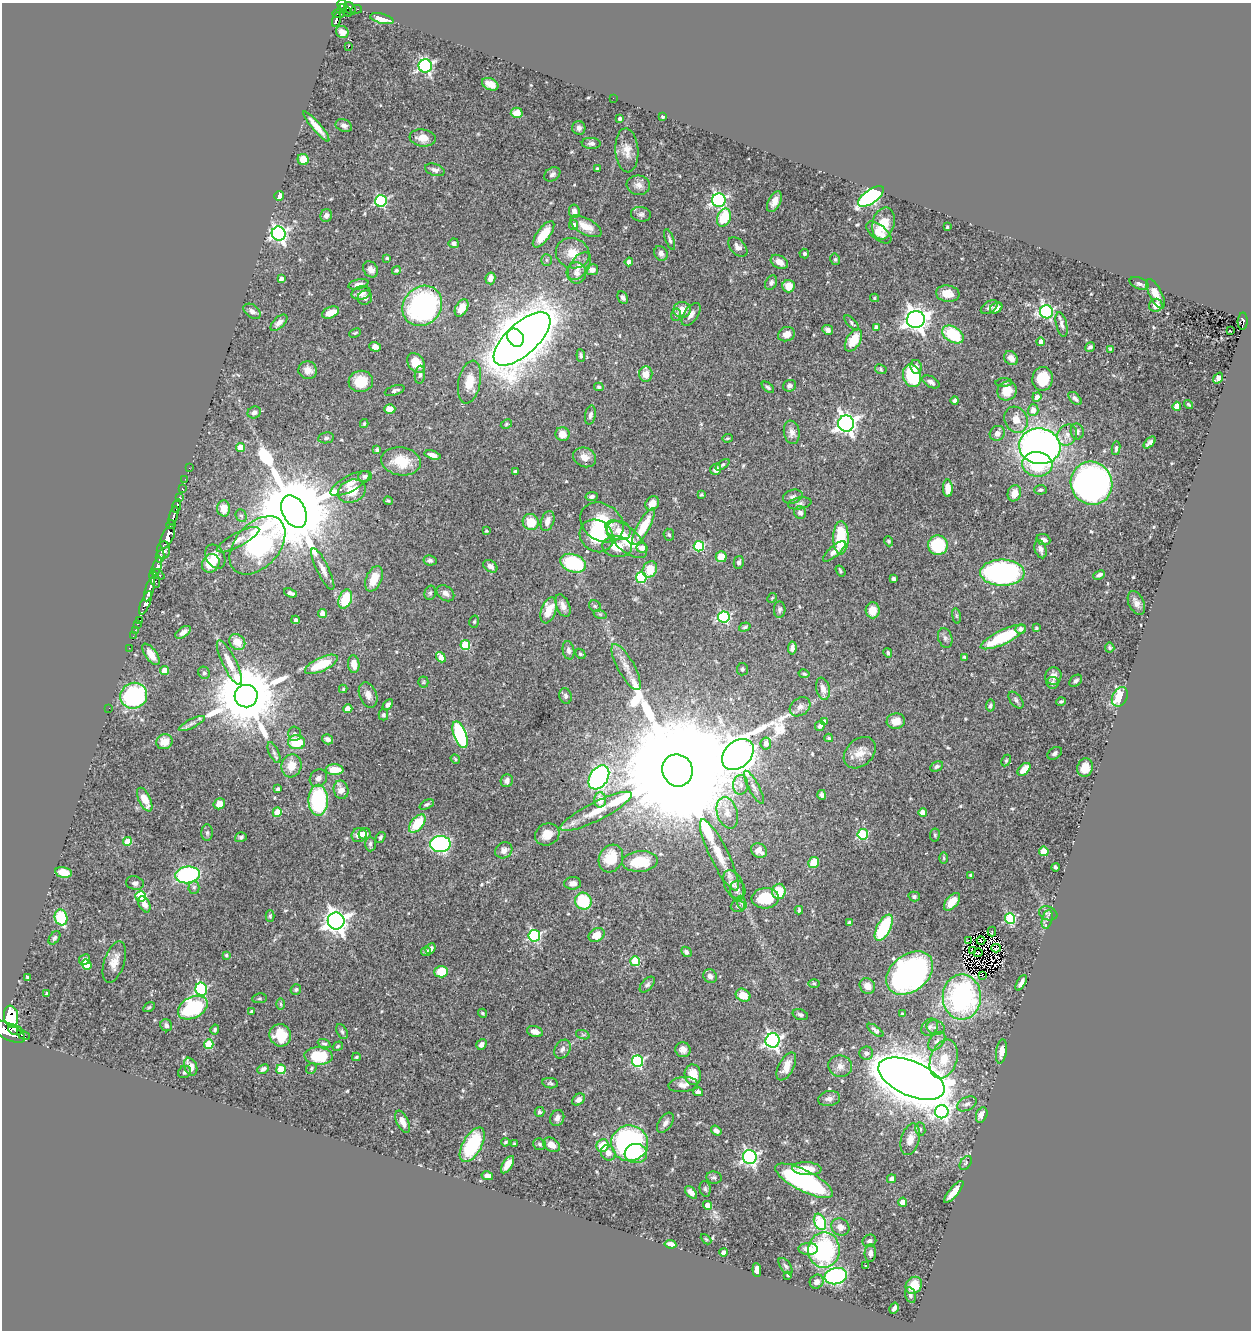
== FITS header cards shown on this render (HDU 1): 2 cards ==
NAXIS1  =                 1249
NAXIS2  =                 1328

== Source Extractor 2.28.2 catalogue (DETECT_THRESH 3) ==
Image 1249 x 1328 px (HDU 1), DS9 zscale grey, 1 PNG px = 1 image px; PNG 1253 x 1332 px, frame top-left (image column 1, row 1328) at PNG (2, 3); each listed source drawn as its Kron ellipse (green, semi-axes under 4 px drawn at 4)
Background 0.39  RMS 0.019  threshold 0.0574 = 3 sigma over >= 5 px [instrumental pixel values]
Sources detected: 550; of the 550, the 500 brightest by FLUX_AUTO listed and drawn (50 fainter detections omitted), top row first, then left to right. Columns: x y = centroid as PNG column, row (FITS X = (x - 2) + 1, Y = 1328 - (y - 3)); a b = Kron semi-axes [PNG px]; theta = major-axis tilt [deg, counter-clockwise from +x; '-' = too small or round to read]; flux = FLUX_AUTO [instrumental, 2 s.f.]
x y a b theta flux
342 5 5 4 - 180
350 8 7 5 -53 72
357 9 5 4 - 22
346 10 7 3 -48 98
338 14 6 4 0 90
336 19 7 3 77 77
382 19 12 4 -14 16
342 32 6 6 - 6.7
348 47 3 3 - 12
425 66 6 6 - 290
490 84 8 5 -24 13
613 98 2 2 - 6.6
517 113 6 5 - 13
663 117 4 3 - 1.5
620 119 3 3 - 2.2
316 126 19 4 -49 14
344 126 8 6 -23 4.4
579 128 7 6 - 3.8
423 138 13 8 -7 13
591 143 9 5 -2 3.9
627 150 22 11 -86 15
303 160 6 5 - 18
597 169 3 3 - 2.2
435 170 10 6 -18 5
552 174 8 6 34 4.1
638 185 12 9 -8 7.4
279 196 5 4 - 8.8
871 196 15 7 35 270
719 200 7 6 - 290
381 201 6 5 - 140
774 202 11 6 62 9.2
574 211 7 5 -82 6.8
641 214 10 7 -8 4.6
326 216 6 5 - 6.8
724 218 9 6 67 42
883 223 16 11 75 24
573 225 5 5 - 6
586 226 17 8 -28 15
947 227 3 3 - 2
879 232 15 7 -39 13
279 234 7 7 - 390
544 234 15 6 53 28
670 239 11 3 -70 2.7
454 243 5 4 - 4.1
738 247 11 7 -46 6.8
573 253 17 15 -18 23
661 253 8 6 -59 5.4
804 254 5 4 - 2.4
387 258 3 3 - 1.5
835 259 6 4 -79 2.2
546 260 6 5 - 2.3
629 262 4 4 - 6.3
779 262 9 6 -31 10
579 266 15 9 55 12
370 269 8 7 - 7.9
396 270 4 4 - 2.6
592 270 6 5 - 7.9
576 273 10 10 - 9.3
490 278 6 5 - 9.4
281 279 4 4 - 5.4
771 283 8 5 63 4
1139 283 10 5 -22 4.9
358 284 10 5 13 5.2
788 286 6 6 - 15
361 293 10 6 13 8.4
948 294 11 8 -7 14
1155 294 16 6 -64 13
365 298 7 7 - 4.9
623 298 7 5 -63 3.6
874 298 4 4 - 1.6
1156 305 7 6 - 7.8
422 306 21 18 48 240
989 307 9 5 32 4
461 308 9 6 62 16
996 308 7 5 32 8.1
682 310 9 8 - 13
252 311 9 6 -36 5.7
331 312 9 5 22 15
1046 312 6 6 - 230
691 314 13 7 55 8
676 315 6 4 73 2.3
916 320 9 8 - 1100
1243 321 8 5 87 72
279 323 10 5 42 7.6
852 323 9 4 -45 2.6
1062 324 12 5 -77 6.3
876 327 4 4 - 5.7
828 330 6 5 - 3.8
1230 331 3 2 - 1.7
355 333 6 3 24 1.5
786 334 9 7 21 8.7
953 335 12 7 -32 69
515 338 10 7 -57 1400
522 339 35 16 42 4400
853 340 12 7 59 30
1041 342 4 4 - 10
375 347 6 4 -20 7.2
1090 347 5 4 - 2.6
1110 349 4 4 - 1.5
581 356 6 4 -83 2.9
1011 358 7 6 - 8
416 363 11 8 -54 25
916 367 7 6 - 6.9
881 369 6 5 - 2
308 370 9 9 - 11
646 374 7 6 - 13
420 375 9 5 84 3.7
912 376 12 8 -72 98
1218 378 6 4 52 7.6
1042 379 12 10 80 40
361 381 12 10 7 33
469 382 22 11 78 23
931 382 9 5 -29 4.7
1004 383 8 3 3 1.8
789 386 7 5 20 3.8
599 387 5 4 - 1.8
768 387 7 4 -41 2.4
395 390 10 4 17 3.7
1007 391 10 9 - 21
1037 397 5 4 - 8.6
1075 398 8 5 -44 3.9
955 401 4 4 - 3.7
1188 404 5 3 - 1.7
1177 406 4 4 - 19
390 409 5 5 - 10
1033 410 6 5 - 11
254 412 7 6 - 5.3
590 415 9 5 77 4.2
1016 420 13 11 -63 15
846 423 8 8 - 680
364 424 4 3 - 1.6
506 424 6 4 28 1.8
792 432 12 8 -79 8.3
1077 432 8 6 -80 4.2
997 433 8 7 - 7.5
562 434 7 6 - 14
1067 435 11 9 58 9
326 438 8 5 9 2.8
728 438 5 4 - 1.7
1150 443 7 4 44 4.6
1040 446 21 18 -8 720
240 447 4 4 - 24
1116 448 7 3 82 2.9
377 450 4 3 - 2.2
433 455 8 4 -15 6.9
584 457 12 9 -24 10
401 461 20 14 -10 35
1037 464 15 12 -6 69
723 465 8 4 36 2.1
189 468 2 2 - 4.3
716 469 6 5 - 9.3
515 472 3 3 - 2.7
365 476 7 5 12 3.9
185 479 2 2 - 5.6
1091 483 22 20 -65 530
350 484 22 8 28 13
948 488 9 5 -89 12
182 489 3 3 - 17
1040 490 6 5 - 2.4
352 491 14 11 24 25
1014 493 8 6 70 14
701 495 3 3 - 1.7
592 497 6 4 10 3.3
793 497 10 6 19 4.5
179 498 4 3 - 93
388 501 4 4 - 1.5
652 503 8 6 48 11
800 503 12 5 10 4.1
177 506 7 3 70 87
224 508 8 6 -87 16
294 511 17 11 -62 24000
800 513 6 6 - 5.3
174 516 9 3 75 400
241 516 6 5 - 2.8
548 521 10 6 71 8.8
531 522 8 7 - 28
602 522 23 18 -34 55
171 525 5 4 - 250
644 526 20 6 61 36
619 530 12 9 -14 13
486 531 4 3 - 1.5
669 535 6 5 - 2.3
597 536 18 15 -38 59
168 537 12 6 66 900
841 538 17 7 89 61
626 539 25 11 -41 45
238 540 24 7 28 12
1043 540 7 5 -21 6.5
889 541 5 4 - 1.9
257 545 34 22 48 260
938 545 10 9 - 60
699 546 5 5 - 110
617 547 15 10 -8 26
642 548 5 4 - 11
1040 549 9 5 -72 6.2
163 550 9 6 85 300
834 551 14 5 41 8.3
160 556 6 3 80 190
215 557 13 9 -60 14
721 557 5 5 - 19
430 560 6 5 - 3.7
739 562 6 5 - 3.4
211 563 10 8 56 28
573 563 13 8 -19 92
157 566 9 4 74 220
490 566 7 5 -36 6.8
323 569 23 6 -64 9.8
650 569 8 7 - 24
840 571 6 3 -55 1.8
1002 573 22 13 -1 350
158 574 7 3 -30 140
1099 575 6 4 26 4
641 578 5 5 - 89
155 579 9 4 -70 140
374 579 13 8 66 19
893 579 4 4 - 3.6
149 589 12 3 74 470
290 593 7 3 -19 4.4
430 593 7 5 75 2.7
445 593 10 7 -37 6.3
772 598 5 4 - 1.4
345 599 10 6 70 44
146 603 12 4 68 610
1136 603 13 7 -64 8.2
563 606 12 6 -68 7.9
595 606 6 5 - 2.4
549 610 13 7 71 24
780 610 8 5 87 3.7
873 610 8 7 - 18
322 613 4 4 - 8.9
600 614 6 4 -18 1.7
956 616 8 4 -82 2.2
724 617 6 5 - 150
140 620 3 3 - 15
296 620 4 4 - 2.9
474 622 6 4 75 2
137 624 3 2 - 11
745 627 6 4 19 2
1036 628 4 4 - 2.2
1021 629 5 4 - 6.1
135 630 2 2 - 6.6
183 632 9 5 35 7.8
133 636 2 2 - 4.9
1003 637 24 7 25 72
945 638 10 7 -71 3.7
237 642 9 7 -43 16
465 645 5 5 - 61
129 648 2 2 - 4.1
792 648 6 4 83 5.2
1110 648 5 5 - 1.9
568 650 9 5 -79 4.9
888 653 5 4 - 2.4
151 654 12 5 -55 15
580 654 6 4 -44 2.1
441 657 6 4 -52 18
964 657 4 3 - 1.8
229 662 24 7 -64 18
321 664 18 7 25 52
354 664 9 5 -85 11
626 667 26 8 -61 16
742 669 6 5 - 2.3
164 670 4 4 - 20
204 673 6 5 - 3
804 674 5 4 - 2.1
1053 676 8 8 - 8.4
1076 681 7 5 39 3.1
423 682 5 5 - 1.6
1052 683 6 6 - 4.1
343 689 4 4 - 1.5
823 689 11 6 -78 9.2
368 695 13 8 -69 8.8
134 696 14 12 26 180
246 696 11 11 - 13000
565 696 8 6 -75 3.6
1120 697 10 7 63 41
1016 700 10 5 -50 3.6
1061 702 5 4 - 2.1
388 704 6 4 44 4.8
990 706 6 4 81 2.9
800 707 11 8 38 7.5
109 708 2 2 - 25
348 709 4 4 - 17
383 715 5 5 - 2.8
825 721 4 4 - 4.8
896 721 9 8 - 13
192 723 14 4 26 4.5
820 726 5 5 - 4
295 734 7 6 - 3.4
460 735 14 6 -69 140
829 738 4 3 - 1.8
328 739 6 4 -33 4.7
164 742 8 7 - 14
297 742 9 7 -6 44
766 743 6 5 - 9.3
274 753 11 5 -66 4
860 753 18 13 43 16
1055 753 8 5 34 4.1
738 754 18 13 42 3800
455 759 5 4 - 1.6
1006 760 6 4 63 2.1
291 766 12 10 73 20
937 766 7 4 27 3.3
1085 768 9 7 75 14
1024 769 8 5 44 16
335 770 9 5 -1 21
677 770 16 15 - 95000
599 777 13 9 57 250
318 778 9 8 - 6.2
507 781 6 6 - 4.9
741 785 10 7 87 7.9
754 787 18 5 -62 6.4
278 789 4 3 - 3.8
341 790 9 7 -78 11
822 795 5 4 - 3.1
145 800 13 5 -64 17
318 800 15 9 90 140
600 800 7 6 - 16
219 804 6 5 - 15
427 804 8 4 26 2.3
596 811 39 9 27 31
277 812 4 4 - 35
727 813 16 10 -73 15
923 813 4 4 - 23
417 824 11 6 51 44
207 833 8 5 -90 2.9
365 834 6 5 - 9.8
547 834 12 10 24 17
863 834 5 5 - 91
359 835 8 6 39 11
935 835 6 5 - 2.1
241 837 6 5 - 2.4
380 837 6 4 58 2.4
127 841 4 4 - 30
370 844 7 5 90 3.5
440 844 10 8 2 240
504 850 9 7 35 7.5
759 850 8 7 - 10
1044 851 5 5 - 21
719 855 39 9 -64 32
944 858 6 4 -89 1.4
611 859 14 11 62 39
640 861 18 10 4 44
814 862 5 5 - 32
1055 867 4 3 - 2.3
64 872 8 5 -12 19
187 875 12 8 8 160
971 875 4 3 - 1.7
135 883 9 6 -12 4.9
573 883 8 6 2 7.2
734 885 15 9 -65 11
194 887 6 5 - 2.6
738 890 10 7 -87 5.4
779 891 7 7 - 33
141 896 5 5 - 81
914 897 5 5 - 2.6
765 898 13 10 4 46
583 901 9 8 - 66
952 902 10 6 50 20
742 903 7 4 -71 3.5
144 904 9 5 -62 9.4
738 906 7 6 - 3
799 910 4 3 - 2
1048 913 9 7 -19 4.1
270 916 6 4 -90 2.1
61 917 8 6 -74 64
1010 918 5 5 - 120
1047 919 10 5 76 4.3
336 921 8 8 - 1000
850 923 4 3 - 4.7
884 928 14 7 62 81
992 931 5 3 - 6.9
597 935 8 6 32 20
534 936 6 6 - 160
54 938 7 5 56 2.6
968 940 3 2 - 3.3
981 941 4 2 - 2.5
996 948 4 2 - 1.6
430 949 6 4 48 4.1
972 950 3 2 - 1.9
426 951 5 4 - 3.2
686 952 6 4 -45 4
978 953 4 2 - 2.5
226 955 4 3 - 1.6
85 960 6 5 - 5.3
635 961 5 5 - 69
114 962 21 10 72 14
87 965 5 4 - 19
441 972 7 6 - 28
910 973 26 18 38 370
982 975 2 2 - 1200
710 976 7 6 - 5.5
27 977 3 3 - 1.8
814 983 6 4 0 1.5
1021 983 8 3 61 5.9
647 985 9 5 47 3.6
867 986 8 7 - 11
201 989 6 6 - 150
296 989 5 5 - 2.4
47 993 3 3 - 2.7
743 995 8 6 -29 20
962 997 22 19 90 170
260 998 7 5 7 2
281 1004 6 4 -89 1.8
149 1007 6 4 31 1.9
193 1008 16 10 28 110
252 1012 4 4 - 5.4
482 1013 4 4 - 2
902 1014 3 3 - 1.7
800 1015 8 5 -18 3.6
11 1017 11 7 -82 7100
166 1025 6 5 - 4.6
930 1027 9 7 47 5.9
936 1028 9 7 -14 5.2
215 1029 5 4 - 2.5
15 1030 7 5 -20 290
875 1030 9 4 -36 3.7
8 1032 19 8 -28 800
342 1032 8 5 -63 2.4
535 1032 8 5 -16 7.6
23 1035 7 3 -25 250
280 1035 11 10 - 32
583 1035 7 4 -19 2.3
773 1040 7 7 - 380
937 1041 11 6 50 6.6
209 1044 5 4 - 44
324 1044 6 4 -21 2.6
481 1044 6 4 54 5.8
338 1046 5 4 - 1.8
562 1049 10 7 57 5.1
683 1050 8 7 - 7.4
1001 1051 12 5 81 11
866 1053 7 6 - 3.9
318 1056 14 8 -4 49
356 1057 4 3 - 1.5
944 1059 20 13 71 31
637 1061 6 5 - 150
786 1066 15 7 62 15
840 1066 12 11 - 8.8
191 1067 9 6 -67 12
311 1068 6 5 - 2
263 1069 6 4 27 3.8
281 1069 5 5 - 52
184 1072 7 6 - 3.1
693 1075 10 8 -82 25
911 1079 35 17 -23 5800
550 1083 8 5 -10 2.6
683 1085 14 7 6 8.7
698 1092 5 4 - 6.1
829 1099 11 7 10 6.3
578 1100 7 5 41 5.7
967 1104 10 6 25 5.7
540 1112 5 5 - 2.7
942 1112 6 6 - 260
982 1115 8 5 68 8.8
557 1118 8 6 61 5.9
403 1122 12 6 -63 11
665 1123 11 6 55 5.8
920 1129 7 5 -79 2.6
716 1131 6 4 -38 5.4
910 1139 16 9 74 13
505 1142 4 3 - 1.9
629 1143 18 18 - 290
514 1144 3 3 - 1.6
540 1144 6 5 - 2.9
472 1145 19 9 60 72
552 1145 9 6 -30 12
603 1146 6 6 - 28
608 1153 8 7 - 8.2
636 1154 11 9 6 33
750 1157 7 7 - 330
966 1163 8 5 54 3
507 1165 10 4 58 12
807 1169 15 6 -3 23
487 1176 6 4 -13 6.4
714 1177 8 6 -10 3.1
892 1179 4 4 - 4
804 1181 32 10 -27 220
705 1189 8 5 -78 2.7
691 1192 7 4 -46 8.1
954 1192 14 4 50 15
903 1202 4 4 - 20
707 1205 4 4 - 10
820 1222 8 5 -67 95
840 1227 9 8 - 7.4
706 1239 6 3 -44 1.5
869 1241 7 6 - 3.5
670 1244 6 4 -8 8.9
808 1249 9 6 -1 13
824 1250 18 15 89 160
724 1252 4 4 - 10
870 1253 9 5 85 5.3
866 1265 3 3 - 2.8
786 1266 9 5 -53 3.2
757 1270 7 4 -85 6.2
788 1275 3 3 - 1.5
836 1276 11 8 14 290
817 1282 7 6 - 6.1
914 1285 9 7 48 24
910 1295 8 5 -77 3.8
894 1308 6 3 60 3.9
At the frame edge (FLAGS 8, measured only in part): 2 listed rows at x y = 342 5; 8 1032
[50 fainter detections neither listed nor drawn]